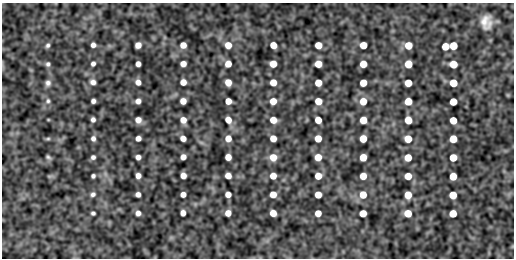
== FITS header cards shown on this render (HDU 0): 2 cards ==
NAXIS1  =                  512
NAXIS2  =                  256

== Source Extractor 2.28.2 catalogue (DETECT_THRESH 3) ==
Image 512 x 256 px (HDU 0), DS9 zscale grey, 1 PNG px = 1 image px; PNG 516 x 260 px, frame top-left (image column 1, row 256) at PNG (2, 3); no overlay
Background -0.00898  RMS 0.5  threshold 1.51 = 3 sigma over >= 5 px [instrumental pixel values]
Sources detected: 98; all 98 listed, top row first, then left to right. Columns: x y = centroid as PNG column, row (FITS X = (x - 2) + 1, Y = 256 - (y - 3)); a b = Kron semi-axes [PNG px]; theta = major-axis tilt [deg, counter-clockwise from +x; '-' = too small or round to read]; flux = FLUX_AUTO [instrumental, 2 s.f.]
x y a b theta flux
486 22 20 15 89 470
48 45 6 5 - 80
93 45 5 4 - 130
138 45 5 5 - 240
183 45 5 5 - 280
228 45 6 6 - 380
273 45 5 5 - 410
318 45 5 5 - 470
363 45 5 5 - 540
408 45 6 5 - 610
445 46 5 5 - 550
453 46 6 5 - 700
48 64 6 5 - 83
93 64 5 4 - 100
138 64 5 4 - 170
183 64 5 5 - 250
228 64 5 5 - 350
273 64 6 5 - 440
318 64 6 5 - 500
363 64 5 5 - 530
408 64 6 5 - 640
453 64 6 5 - 700
93 82 7 6 - 150
138 82 5 5 - 190
183 82 5 5 - 270
228 82 6 5 - 360
273 82 5 5 - 400
48 83 8 7 - 130
318 83 5 5 - 460
363 83 5 5 - 520
408 83 5 5 - 580
453 83 5 5 - 670
48 101 7 6 - 98
93 101 4 4 - 110
138 101 5 5 - 180
183 101 5 5 - 270
228 101 5 5 - 310
273 101 6 5 - 400
318 101 5 5 - 470
363 101 6 6 - 530
408 101 5 5 - 610
453 102 5 5 - 620
93 120 5 4 - 110
138 120 6 5 - 220
183 120 6 5 - 280
228 120 6 5 - 320
273 120 6 5 - 410
318 120 5 5 - 450
363 120 5 5 - 540
408 120 6 5 - 600
453 120 5 5 - 610
93 138 6 5 - 120
138 138 5 4 - 170
183 138 5 5 - 230
228 138 6 6 - 320
273 138 5 5 - 370
318 138 5 5 - 450
48 139 8 4 8 52
363 139 6 5 - 530
408 139 6 5 - 600
453 139 5 5 - 660
48 157 5 3 - 64
93 157 4 4 - 94
138 157 5 5 - 160
183 157 5 5 - 210
228 157 5 5 - 310
273 157 7 7 - 450
318 157 5 5 - 460
363 157 5 5 - 510
408 157 5 5 - 560
453 158 5 5 - 620
93 176 4 4 - 76
138 176 5 5 - 180
183 176 5 5 - 240
228 176 5 5 - 290
273 176 5 5 - 360
318 176 5 5 - 430
363 176 5 5 - 490
408 176 5 5 - 550
453 176 5 5 - 630
93 194 6 5 - 91
138 194 5 4 - 150
183 194 5 5 - 200
228 194 5 5 - 260
273 194 5 5 - 370
318 195 5 5 - 420
363 195 7 6 - 520
408 195 6 5 - 560
453 195 5 5 - 640
93 213 4 4 - 68
138 213 5 5 - 150
183 213 5 4 - 200
228 213 5 5 - 280
273 213 5 5 - 370
318 213 5 5 - 370
363 213 5 5 - 490
408 213 6 5 - 570
453 213 5 5 - 620